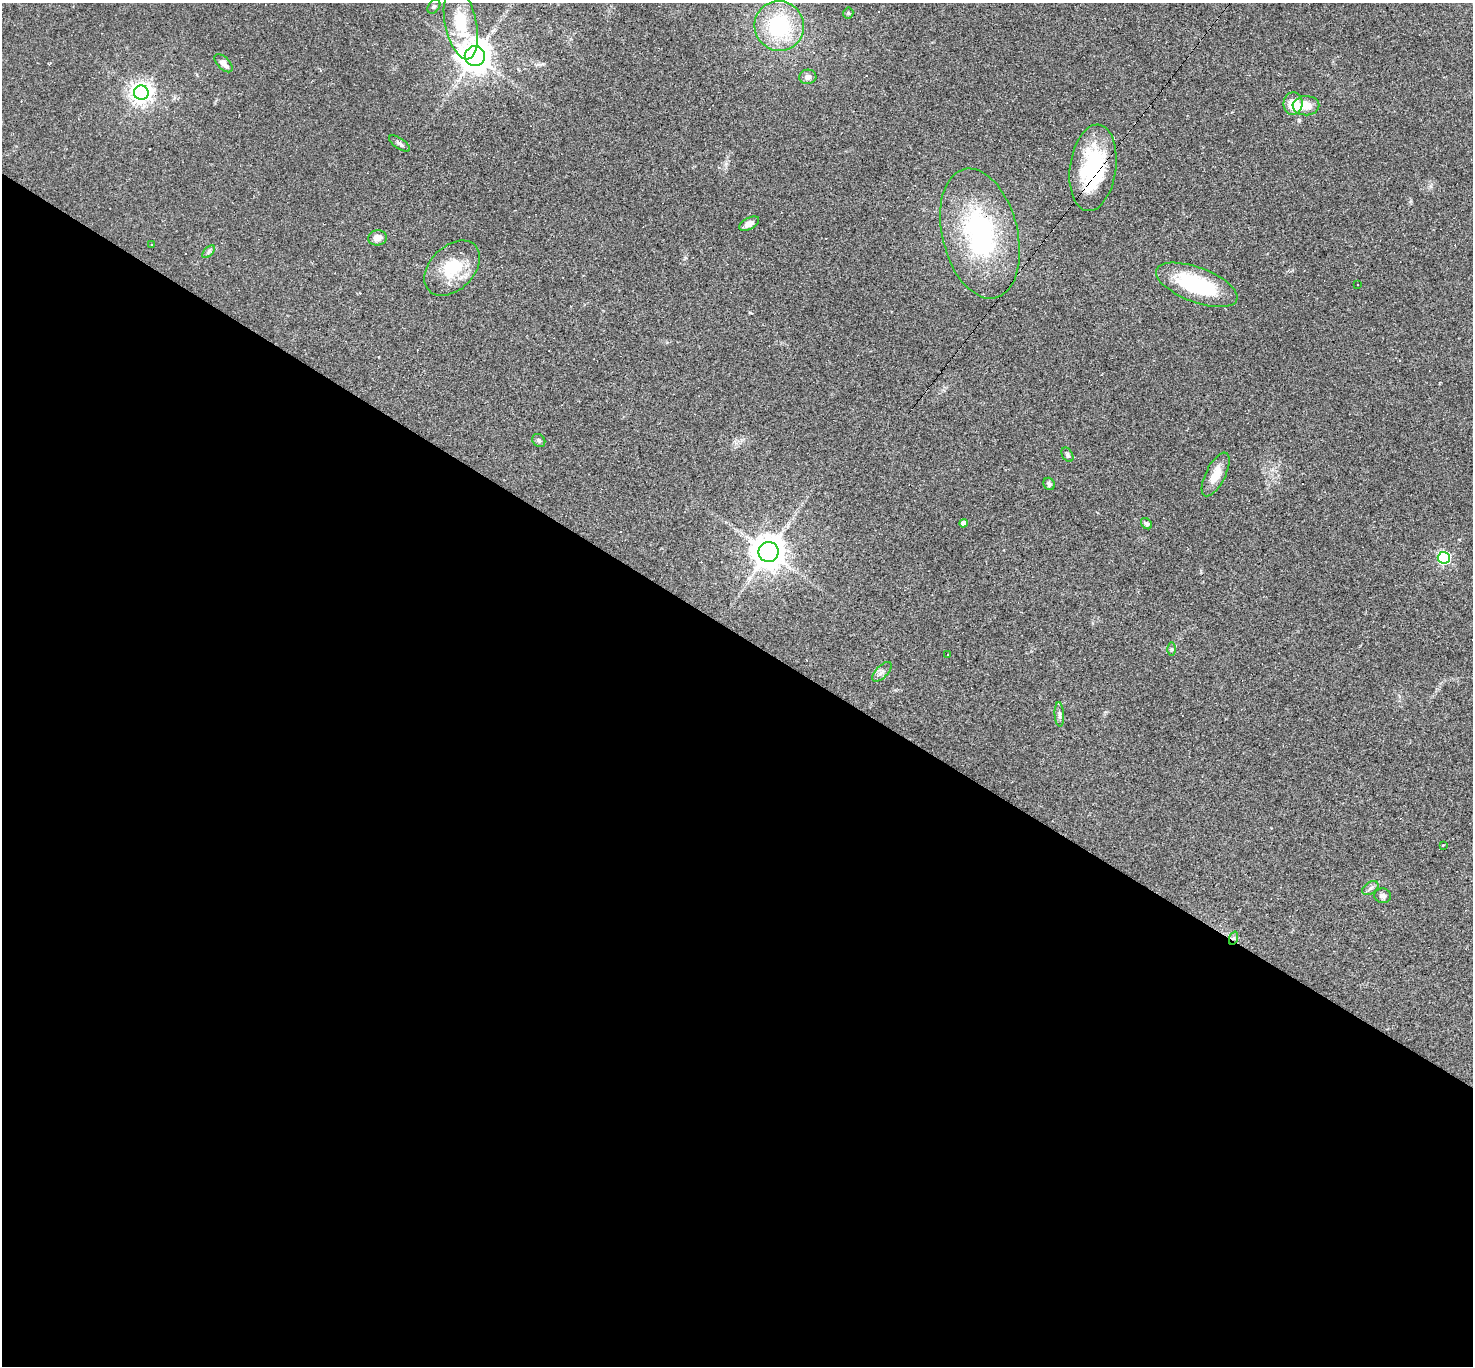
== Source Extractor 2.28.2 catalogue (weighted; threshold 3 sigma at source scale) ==
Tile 14 of 4 x 4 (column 2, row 4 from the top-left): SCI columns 1471-2941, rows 288-1651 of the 5882 x 5889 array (HDU 1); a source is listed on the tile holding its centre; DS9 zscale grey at full resolution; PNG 1475 x 1368 px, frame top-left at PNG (2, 3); each listed source drawn as its Kron ellipse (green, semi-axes under 4 px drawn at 4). Shown black and unused: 54% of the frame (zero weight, under 2 of 3 exposures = <1% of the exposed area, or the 3 px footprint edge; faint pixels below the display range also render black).
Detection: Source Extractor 2.28.2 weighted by HDU 2 'WHT'; one run over the whole footprint, this tile lists its part. Background 0.0731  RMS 0.0056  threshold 0.0251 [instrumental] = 3 sigma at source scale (4.5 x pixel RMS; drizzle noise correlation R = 1.50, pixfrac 1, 0.05/0.05 arcsec/px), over >= 5 px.
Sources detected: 44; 7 cosmic-ray / hot-pixel residue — neither listed nor drawn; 1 inside a brighter listed object's ellipse — not listed separately; the other 36 listed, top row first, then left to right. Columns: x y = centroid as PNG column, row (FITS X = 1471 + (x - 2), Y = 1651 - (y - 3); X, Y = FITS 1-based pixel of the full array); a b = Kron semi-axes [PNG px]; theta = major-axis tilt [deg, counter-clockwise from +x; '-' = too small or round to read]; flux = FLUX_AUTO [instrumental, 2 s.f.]
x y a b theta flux
434 7 8 5 50 1.2
848 13 5 5 - 0.78
461 23 36 15 -78 19
779 26 25 24 - 45
475 56 10 10 - 890
223 63 11 6 -45 3.5
808 77 8 7 - 2.6
141 93 7 7 - 380
1293 103 11 9 82 10
1306 106 13 9 2 6.7
399 143 12 5 -34 1.6
1093 168 43 23 82 50
749 224 11 5 28 3.2
980 234 66 37 -76 83
377 238 9 7 7 3.5
152 245 3 2 - 0.54
209 252 8 4 46 1.1
452 268 32 22 44 22
1197 285 43 17 -21 44
1358 285 3 3 - 1.9
539 440 7 6 - 1.1
1067 455 8 5 -60 1.1
1216 474 24 9 63 8.4
1049 484 6 5 - 1.7
964 523 4 4 - 3
1146 524 6 4 -44 1.2
768 552 10 10 - 930
1444 558 6 6 - 81
1172 649 6 4 -90 0.88
948 655 3 2 - 0.35
882 672 12 6 46 2.2
1059 714 12 4 -86 1.7
1443 845 3 2 - 0.72
1370 888 9 5 36 1.6
1383 896 8 7 - 2.2
1234 938 7 4 71 0.94
Overlapping masked pixels (flux is a lower limit): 2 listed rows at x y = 1093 168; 1234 938